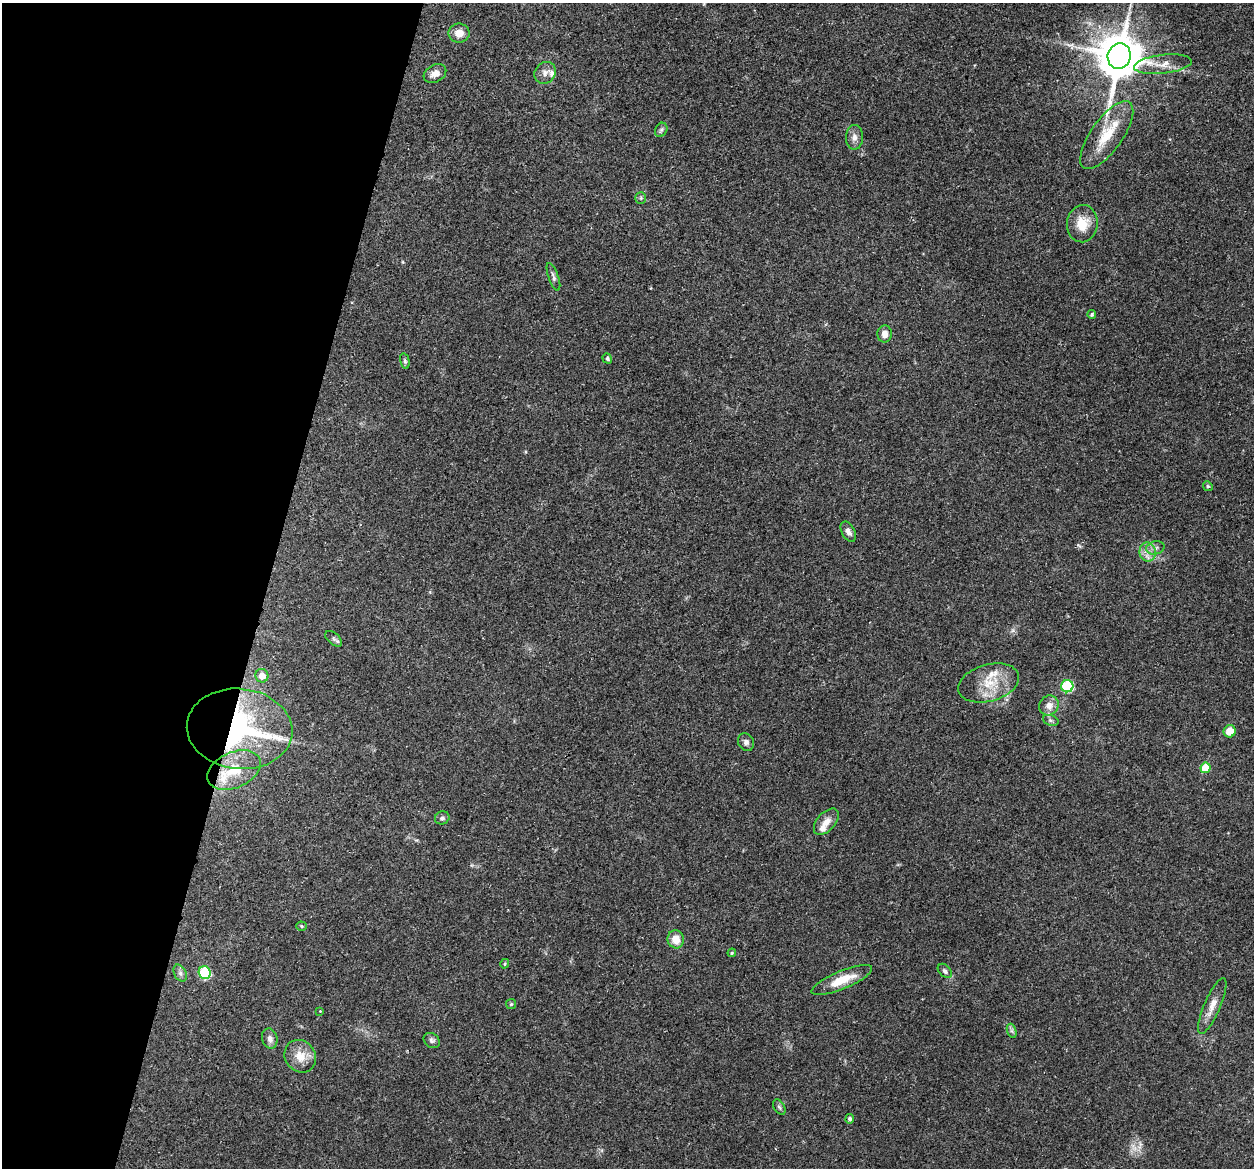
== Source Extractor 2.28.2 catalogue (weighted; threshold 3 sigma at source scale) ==
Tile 9 of 4 x 4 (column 1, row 3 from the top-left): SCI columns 17-1268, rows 1345-2510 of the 5024 x 5087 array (HDU 1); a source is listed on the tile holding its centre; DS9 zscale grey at full resolution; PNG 1256 x 1170 px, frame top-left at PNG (2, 3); each listed source drawn as its Kron ellipse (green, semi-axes under 4 px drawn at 4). Shown black and unused: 21% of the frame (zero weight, under 3 of 5 exposures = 3% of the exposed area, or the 3 px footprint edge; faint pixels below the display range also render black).
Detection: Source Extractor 2.28.2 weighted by HDU 2 'WHT'; one run over the whole footprint, this tile lists its part. Background 0.0622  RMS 0.0056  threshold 0.0252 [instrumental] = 3 sigma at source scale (4.5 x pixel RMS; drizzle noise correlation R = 1.50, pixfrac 1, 0.05/0.05 arcsec/px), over >= 5 px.
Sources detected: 54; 1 too faint to see at this stretch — neither listed nor drawn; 4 inside a brighter listed object's ellipse — not listed separately; the other 49 listed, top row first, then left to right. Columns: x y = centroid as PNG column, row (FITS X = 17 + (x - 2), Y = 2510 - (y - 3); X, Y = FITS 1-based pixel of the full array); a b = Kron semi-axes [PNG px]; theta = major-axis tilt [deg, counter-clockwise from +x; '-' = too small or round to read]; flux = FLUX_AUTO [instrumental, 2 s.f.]
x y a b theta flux
459 33 10 9 - 5.5
1119 56 13 11 74 2400
1163 64 29 9 6 7.3
545 73 11 10 - 3.5
435 74 12 8 28 4.3
661 130 7 6 - 1.2
1107 135 40 16 55 18
854 137 12 8 89 3.1
641 198 6 5 - 0.96
1082 224 19 15 83 11
553 277 14 5 -70 1.6
1092 315 4 4 - 0.97
885 334 8 7 - 3.6
607 359 5 4 - 1
405 361 8 4 -77 1
1208 486 5 4 - 0.72
848 532 11 6 -61 2.5
1155 548 9 6 13 2.1
1148 552 9 8 - 3.7
334 639 10 5 -41 1.4
262 676 7 6 - 5
989 683 31 18 16 16
1067 686 6 6 - 40
1049 705 10 9 - 4.2
1051 720 8 5 -20 1.2
240 729 53 40 -6 130
1230 731 6 6 - 7.9
746 742 9 7 -63 1.9
1205 768 5 5 - 15
234 770 28 17 24 18
442 818 7 6 - 1.5
826 822 16 9 47 4.8
302 926 5 4 - 0.72
676 939 9 8 - 6.4
732 953 4 4 - 0.64
505 964 5 4 - 0.82
945 971 8 5 -46 1.5
180 973 9 6 -62 1.7
205 973 6 6 - 39
842 980 32 9 22 12
511 1004 5 5 - 0.77
1212 1006 30 8 67 6.5
320 1011 3 3 - 0.38
1012 1031 7 4 -71 1.2
270 1038 10 7 -75 2.8
432 1040 9 7 -37 1.6
300 1056 17 15 -52 8.7
779 1107 8 5 -58 1.3
850 1119 5 4 - 1.4
Overlapping masked pixels (flux is a lower limit): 1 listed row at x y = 240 729